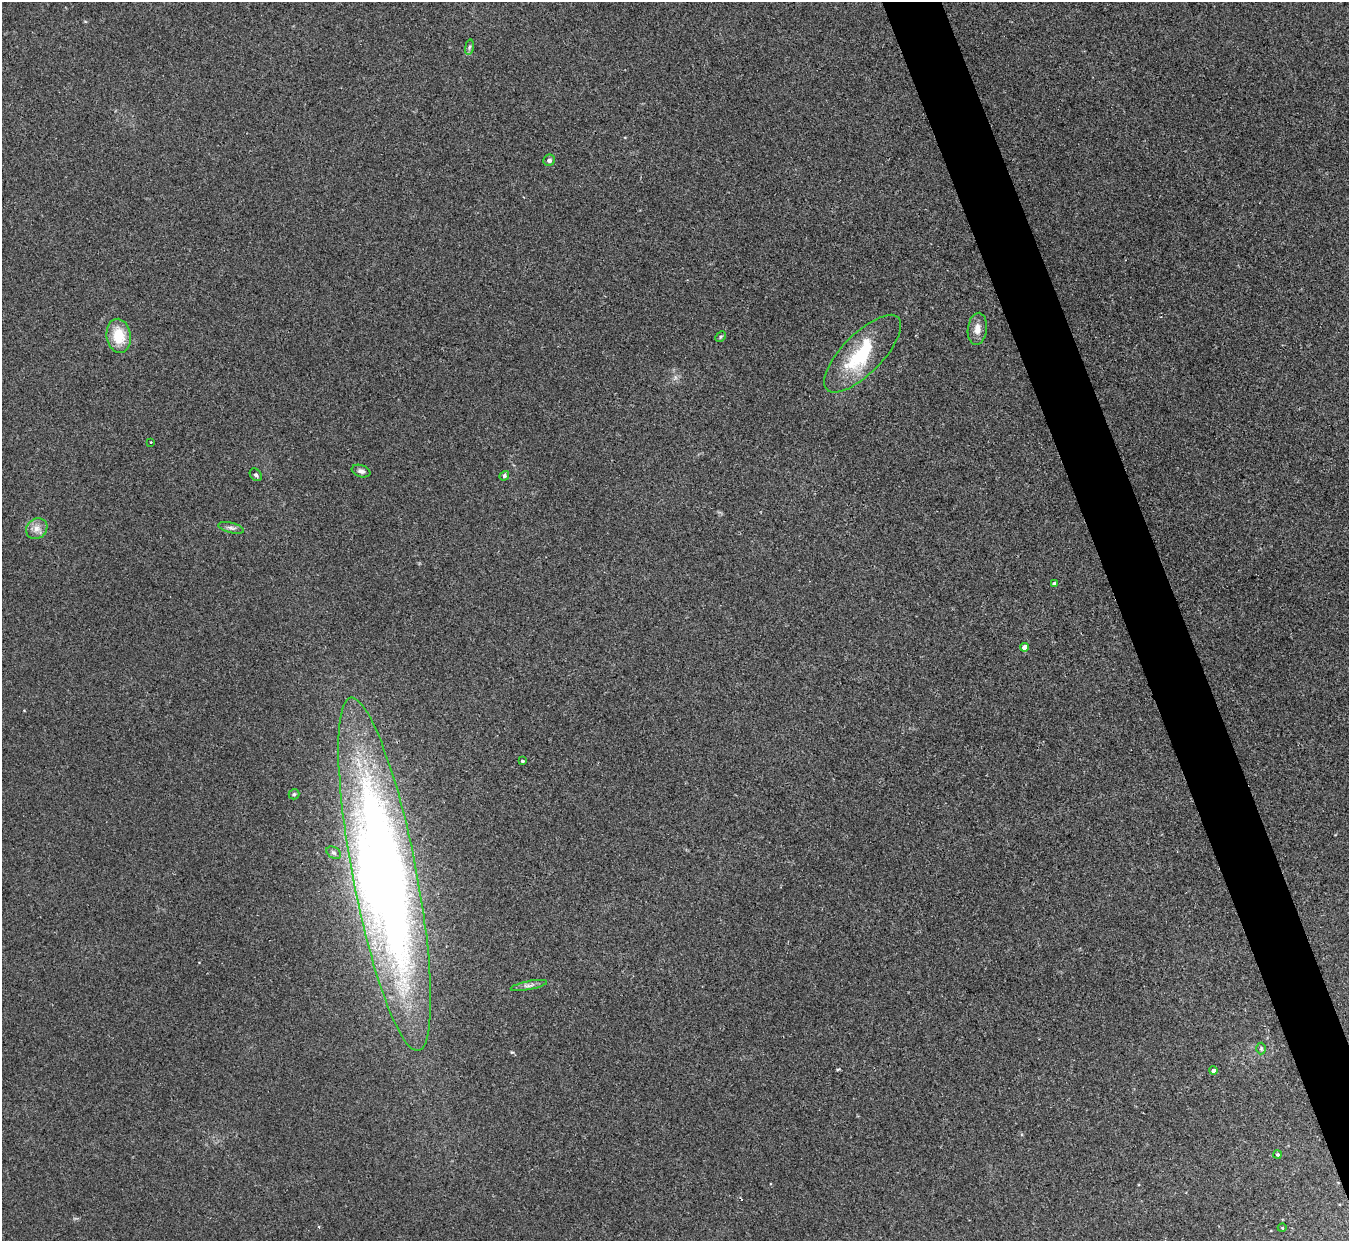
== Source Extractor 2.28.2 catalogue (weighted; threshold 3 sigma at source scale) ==
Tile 6 of 4 x 4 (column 2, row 2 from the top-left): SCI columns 1347-2693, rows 2622-3860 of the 5386 x 5370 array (HDU 1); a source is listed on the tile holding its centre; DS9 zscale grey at full resolution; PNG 1351 x 1243 px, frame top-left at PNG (2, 2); each listed source drawn as its Kron ellipse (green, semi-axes under 4 px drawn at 4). Shown black and unused: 4% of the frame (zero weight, under 2 of 3 exposures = <1% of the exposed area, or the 3 px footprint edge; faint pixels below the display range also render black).
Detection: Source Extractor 2.28.2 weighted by HDU 2 'WHT'; one run over the whole footprint, this tile lists its part. Background 0.0766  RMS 0.0068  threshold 0.0306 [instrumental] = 3 sigma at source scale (4.5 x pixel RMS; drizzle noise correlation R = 1.50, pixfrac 1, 0.05/0.05 arcsec/px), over >= 5 px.
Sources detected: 27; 2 inside a brighter object's white glare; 1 cosmic-ray / hot-pixel residue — neither listed nor drawn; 1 inside a brighter listed object's ellipse — not listed separately; the other 23 listed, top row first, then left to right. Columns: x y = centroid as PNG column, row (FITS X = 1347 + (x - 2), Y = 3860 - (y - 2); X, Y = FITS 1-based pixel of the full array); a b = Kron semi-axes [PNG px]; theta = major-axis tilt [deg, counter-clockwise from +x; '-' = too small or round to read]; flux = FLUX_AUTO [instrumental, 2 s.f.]
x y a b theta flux
469 47 8 4 81 1.4
549 160 6 5 - 1.9
977 329 16 9 83 5.6
119 336 17 12 -82 17
721 337 6 4 46 0.78
863 354 51 20 45 43
151 442 2 2 - 0.52
361 471 9 6 -19 2.3
256 475 7 5 -50 1.5
504 476 5 4 - 1.3
231 528 13 5 -14 2.2
37 529 11 10 - 4.9
1055 584 4 4 - 3.2
1024 647 4 4 - 4.5
522 761 3 3 - 0.9
294 794 5 5 - 0.96
334 853 8 5 -31 1.5
385 874 180 32 -79 710
529 985 18 4 11 2.9
1261 1048 6 5 - 1
1213 1071 4 4 - 2.6
1278 1155 4 4 - 1.1
1282 1228 4 3 - 0.52